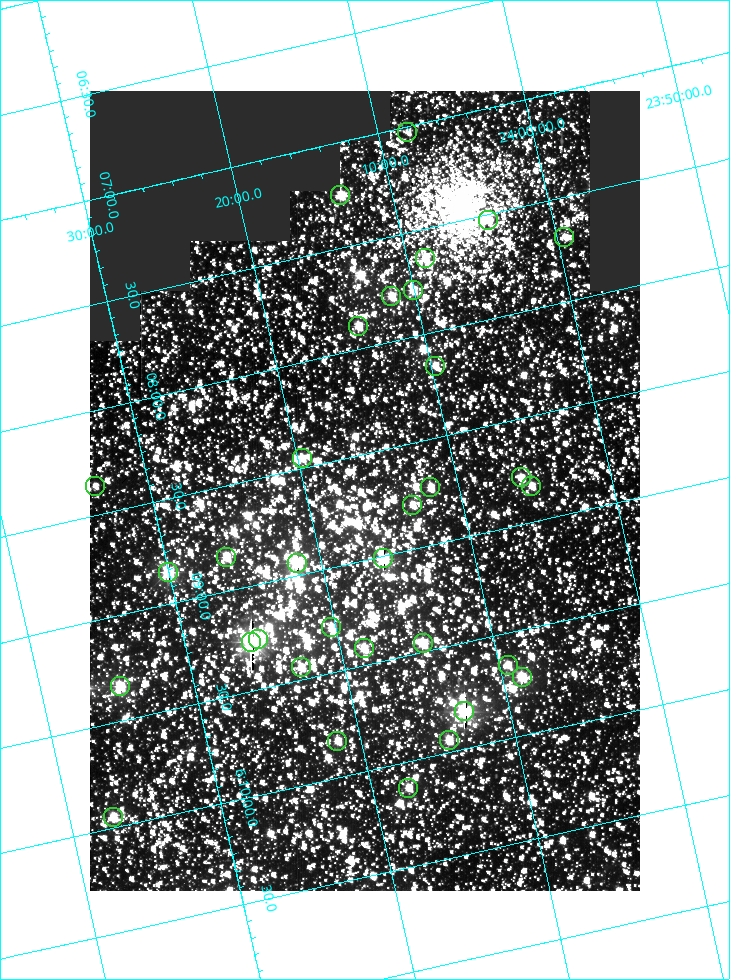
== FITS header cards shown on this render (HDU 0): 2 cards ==
NAXIS1  =                  550
NAXIS2  =                  800

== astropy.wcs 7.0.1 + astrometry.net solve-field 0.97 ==
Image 550 x 800 px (HDU 0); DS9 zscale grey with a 90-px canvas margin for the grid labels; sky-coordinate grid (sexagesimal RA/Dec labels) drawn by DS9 from the SOLVED WCS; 33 Tycho-2 reference stars matched to detected sources circled (green)
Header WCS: RA---TAN/DEC--TAN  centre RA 06:08:40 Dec +24:16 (92.17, +24.27 deg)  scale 3.97 arcsec/px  FOV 36.4' x 53.0'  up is -103 deg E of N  parity normal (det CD < 0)
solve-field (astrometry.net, Tycho-2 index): VERIFIED the header's WCS against the Tycho-2 star catalogue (verified at 3 index scales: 18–32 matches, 0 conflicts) and refined it, rather than solving blind
Solved WCS: RA---TAN-SIP/DEC--TAN-SIP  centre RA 06:08:40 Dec +24:16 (92.17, +24.27 deg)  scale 3.98 arcsec/px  FOV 36.4' x 53.0'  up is -103 deg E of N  parity normal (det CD < 0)
The solver's refit moves the header's centre by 0.088 arcsec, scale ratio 1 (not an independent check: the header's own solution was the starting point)
Tycho-2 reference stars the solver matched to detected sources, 33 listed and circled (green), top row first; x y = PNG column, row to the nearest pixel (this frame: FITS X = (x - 90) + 1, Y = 800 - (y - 91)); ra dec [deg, ICRS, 3 dp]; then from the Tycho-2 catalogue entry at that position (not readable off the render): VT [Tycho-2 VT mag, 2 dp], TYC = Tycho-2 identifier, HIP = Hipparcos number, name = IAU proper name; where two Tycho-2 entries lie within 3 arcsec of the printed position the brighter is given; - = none
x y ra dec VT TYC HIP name
407 132 91.756 +24.135 11.55 1864-383-1 - -
340 195 91.813 +24.222 9.50 1864-951-1 - -
488 220 91.882 +24.069 10.67 1864-1197-1 - -
564 237 91.922 +23.991 11.04 1864-773-1 - -
425 258 91.910 +24.147 9.81 1864-677-1 - -
413 290 91.945 +24.168 9.83 1864-545-1 - -
391 296 91.946 +24.193 9.49 1864-879-1 - -
358 326 91.972 +24.235 9.87 1864-607-1 - -
435 366 92.040 +24.163 9.97 1864-387-1 - -
302 458 92.113 +24.329 10.09 1877-692-1 - -
521 477 92.195 +24.097 9.91 1877-1306-1 - -
95 486 92.090 +24.558 11.22 1868-1493-1 - -
531 486 92.208 +24.088 10.02 1877-898-1 - -
430 487 92.182 +24.197 9.90 1877-42-1 - -
412 505 92.198 +24.221 10.14 1877-234-1 - -
226 557 92.210 +24.434 9.33 1881-345-1 - -
383 558 92.254 +24.266 8.73 1877-224-1 - -
297 563 92.236 +24.360 8.19 1877-300-1 29148 -
168 572 92.212 +24.501 8.67 1881-93-1 - -
331 627 92.321 +24.338 9.42 1877-884-1 - -
258 639 92.315 +24.419 9.14 1881-15-1 - -
251 642 92.316 +24.428 7.55 1881-1595-1 - -
423 643 92.364 +24.244 8.80 1877-1589-1 - -
364 648 92.355 +24.308 9.21 1877-702-1 - -
508 665 92.412 +24.157 10.23 1877-766-1 - -
301 667 92.360 +24.380 9.69 1881-496-1 - -
522 677 92.431 +24.145 8.75 1877-16-1 - -
120 686 92.334 +24.580 8.60 1881-81-1 - -
464 711 92.456 +24.215 7.57 1877-1484-1 - -
449 740 92.485 +24.239 9.49 1877-1276-1 - -
337 741 92.457 +24.359 9.75 1877-1432-1 - -
408 788 92.531 +24.294 10.40 1877-334-1 - -
113 817 92.487 +24.619 9.38 1881-1542-1 - -